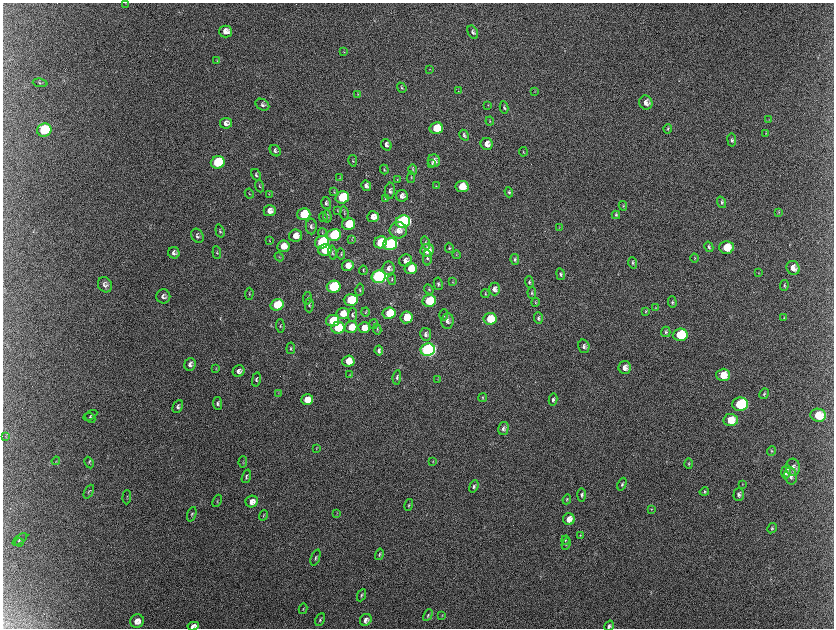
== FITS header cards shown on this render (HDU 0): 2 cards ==
NAXIS1  =                 1663 / length of data axis 1
NAXIS2  =                 1252 / length of data axis 2

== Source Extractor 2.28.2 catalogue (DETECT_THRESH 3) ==
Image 1663 x 1252 px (HDU 0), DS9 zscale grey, zoomed out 1/2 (1 PNG px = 2 x 2 image px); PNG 836 x 630 px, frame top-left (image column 1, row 1251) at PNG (3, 3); each listed source drawn as its Kron ellipse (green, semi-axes under 4 px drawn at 4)
Background 2220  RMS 34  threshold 103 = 3 sigma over >= 5 px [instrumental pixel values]
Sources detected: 228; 9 cannot appear on this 1/2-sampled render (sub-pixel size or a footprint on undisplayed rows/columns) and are neither listed nor drawn; the other 219 listed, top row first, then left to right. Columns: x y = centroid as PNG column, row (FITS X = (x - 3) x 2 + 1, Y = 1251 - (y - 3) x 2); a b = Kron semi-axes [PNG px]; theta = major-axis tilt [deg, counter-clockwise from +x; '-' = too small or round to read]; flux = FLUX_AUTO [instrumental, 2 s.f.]
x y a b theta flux
126 3 3 2 - 2.6e+03
226 31 6 6 - 5.4e+04
473 32 7 4 -61 2.1e+04
344 52 4 2 - 4.4e+03
217 61 4 2 - 4.0e+03
430 69 3 2 - 2.6e+03
41 83 7 3 -6 8.3e+03
402 88 5 3 - 9.0e+03
459 91 3 2 - 3.2e+03
535 91 3 2 - 3.9e+03
358 94 4 3 - 5.5e+03
646 103 7 6 - 4.3e+04
263 105 7 5 -32 1.9e+04
488 105 3 3 - 3.6e+03
505 107 6 4 -78 1.3e+04
769 120 3 2 - 3.3e+03
490 121 4 3 - 6.4e+03
226 123 6 5 - 3.5e+04
437 128 7 6 - 1.7e+05
668 129 5 4 - 8.8e+03
45 130 7 6 - 4.7e+05
766 133 4 3 - 5.9e+03
465 135 6 3 -59 1.2e+04
732 140 6 4 -82 1.6e+04
487 144 6 6 - 5.1e+04
387 145 6 5 - 2.7e+04
276 151 6 5 - 1.9e+04
524 152 5 3 - 6.4e+03
353 161 6 3 -77 7.3e+03
434 161 6 6 - 3.7e+04
218 162 7 6 - 6.4e+05
432 163 4 3 - 6.8e+03
413 169 5 3 - 8.2e+03
385 170 5 3 - 7.7e+03
257 175 6 4 -60 1.4e+04
411 177 6 3 82 9.2e+03
340 178 3 3 - 3.9e+03
398 179 3 3 - 4.1e+03
260 186 6 3 -69 8.6e+03
367 186 5 5 - 2.9e+04
437 186 3 3 - 3.7e+03
462 187 6 5 - 1.3e+05
390 191 8 5 84 2.3e+04
334 192 4 2 - 5.1e+03
509 192 5 4 - 1.2e+04
250 194 5 3 - 5.6e+03
270 194 4 3 - 5.1e+03
402 196 6 6 - 3.6e+04
343 197 7 6 - 4.8e+05
386 199 3 3 - 4.8e+03
722 202 6 4 -70 1.4e+04
327 203 6 5 - 1.9e+04
623 206 5 4 - 9.0e+03
270 211 6 5 - 5.2e+04
338 211 4 2 - 4.0e+03
779 212 4 3 - 6.0e+03
345 213 7 3 -83 8.6e+03
304 214 7 6 - 3.4e+05
616 215 4 4 - 9.4e+03
328 216 6 4 -88 1.2e+04
324 217 4 3 - 6.1e+03
374 217 6 5 - 6.2e+04
403 222 7 6 - 1.9e+06
349 224 6 6 - 2.6e+05
312 226 8 5 -90 1.9e+04
560 227 3 3 - 3.9e+03
399 230 8 8 - 6.2e+04
220 231 6 4 -73 1.0e+04
323 233 4 3 - 7.0e+03
334 235 7 6 - 7.3e+05
198 236 7 6 - 1.8e+04
296 236 6 6 - 7.1e+04
352 239 3 2 - 4.4e+03
270 241 4 2 - 4.0e+03
322 242 7 6 - 6.7e+05
381 242 6 6 - 2.6e+05
426 243 7 4 -75 1.3e+04
391 244 7 6 - 1.2e+06
284 246 6 5 - 9.5e+04
709 247 5 4 - 1.2e+04
727 247 7 6 - 1.6e+05
450 248 5 3 - 8.3e+03
325 250 7 6 - 4.6e+05
428 250 7 6 - 1.1e+05
174 253 6 5 - 2.2e+04
217 253 6 3 -84 9.0e+03
333 253 7 2 -79 8.9e+03
341 254 5 3 - 6.6e+03
457 255 4 2 - 4.7e+03
280 257 5 2 - 4.4e+03
428 258 8 4 -89 1.7e+04
695 258 4 3 - 5.4e+03
406 260 6 6 - 4.2e+04
515 260 5 3 - 1.3e+04
633 263 6 4 -72 1.3e+04
348 265 6 5 - 6.8e+04
389 268 7 6 - 3.1e+04
411 268 6 5 - 1.5e+05
794 268 7 6 - 6.0e+04
364 270 4 2 - 6.2e+03
759 273 3 2 - 2.9e+03
561 274 6 4 -79 1.4e+04
379 277 7 6 - 3.2e+06
392 279 6 3 -81 8.2e+03
453 282 4 2 - 4.3e+03
530 282 6 4 -88 1.2e+04
439 284 6 4 -79 1.6e+04
105 285 8 7 - 2.7e+04
785 285 5 4 - 1.0e+04
334 287 7 6 - 7.8e+05
429 289 5 3 - 7.7e+03
495 289 6 5 - 3.7e+04
360 290 6 3 80 7.6e+03
532 293 6 4 -85 1.1e+04
250 294 6 3 86 6.1e+03
486 294 4 3 - 5.9e+03
164 296 7 7 - 2.3e+04
308 298 6 2 83 5.5e+03
351 300 7 6 - 3.0e+05
430 301 7 6 - 4.2e+05
536 302 4 3 - 7.2e+03
673 302 6 4 -88 1.1e+04
278 305 6 5 - 3.2e+05
310 305 7 3 90 1.1e+04
656 308 4 3 - 5.6e+03
646 311 4 3 - 7.0e+03
366 312 4 2 - 5.0e+03
343 313 6 5 - 9.9e+04
390 313 6 5 - 2.6e+05
353 315 7 4 85 1.8e+04
444 315 6 3 89 8.0e+03
407 317 6 6 - 1.3e+05
539 318 6 4 -87 1.7e+04
784 318 3 2 - 3.6e+03
490 319 6 6 - 2.0e+05
333 321 6 5 - 2.9e+05
448 321 7 6 - 2.8e+04
374 324 5 2 - 6.4e+03
281 326 6 3 -88 9.9e+03
352 327 6 5 - 1.3e+05
365 327 6 5 - 7.7e+04
338 328 7 6 - 2.5e+05
378 329 5 3 - 7.1e+03
666 332 5 4 - 1.4e+04
426 334 6 5 - 2.6e+04
681 335 7 6 - 2.9e+05
584 346 7 5 -73 2.3e+04
291 348 6 3 83 1.0e+04
428 350 7 6 - 2.7e+06
379 351 5 4 - 2.1e+04
349 361 6 5 - 1.1e+05
191 364 6 5 - 2.4e+04
625 368 6 6 - 5.1e+04
216 369 4 2 - 4.5e+03
239 371 6 5 - 3.1e+04
350 375 4 3 - 4.3e+03
724 375 7 6 - 1.3e+05
397 377 7 3 81 1.3e+04
257 379 7 4 78 1.5e+04
438 379 3 2 - 3.5e+03
279 393 3 2 - 4.3e+03
764 394 5 4 - 1.2e+04
483 398 4 4 - 9.1e+03
308 400 6 5 - 1.2e+05
553 400 6 4 78 1.6e+04
218 403 6 4 -84 1.7e+04
741 404 8 6 2 6.9e+05
178 406 7 4 64 2.1e+04
91 415 7 3 29 9.8e+03
819 415 8 6 -8 1.7e+05
91 418 6 4 -46 1.1e+04
731 420 7 6 - 1.6e+05
504 428 6 5 - 2.4e+04
6 436 3 2 - 4.7e+03
317 448 4 1 - 3.0e+03
772 451 5 4 - 1.0e+04
56 461 4 1 - 4.1e+03
433 461 3 2 - 4.6e+03
243 462 6 2 87 4.2e+03
90 463 6 3 -64 9.2e+03
689 463 5 4 - 9.2e+03
794 467 8 7 - 4.2e+04
786 472 7 5 79 3.5e+04
247 476 7 3 72 1.1e+04
791 476 9 6 -79 3.4e+04
622 484 7 4 67 1.5e+04
743 484 3 3 - 4.1e+03
474 486 6 3 68 1.6e+04
89 492 7 4 63 9.5e+03
705 492 5 4 - 1.1e+04
582 495 6 4 85 1.6e+04
739 495 6 5 - 1.9e+04
127 497 7 2 86 5.2e+03
567 499 5 3 - 7.5e+03
218 501 6 2 69 6.5e+03
252 502 6 5 - 5.1e+04
409 505 6 3 76 9.2e+03
652 509 3 3 - 4.7e+03
337 513 3 2 - 4.3e+03
192 514 7 3 70 1.0e+04
264 515 5 3 - 6.6e+03
569 519 6 6 - 6.8e+04
772 528 5 3 - 1.0e+04
581 535 4 3 - 6.2e+03
20 539 8 3 35 1.3e+04
566 540 4 4 - 8.2e+03
20 542 4 3 - 6.8e+03
567 544 6 4 67 1.0e+04
380 554 6 3 75 9.7e+03
316 558 8 3 68 1.2e+04
362 595 6 3 65 8.6e+03
303 609 5 2 - 5.6e+03
428 615 6 3 62 1.0e+04
442 615 4 2 - 3.9e+03
321 619 7 3 64 1.1e+04
366 620 6 5 - 3.5e+04
137 621 7 6 - 5.5e+04
194 626 5 4 - 3.9e+04
610 626 5 4 - 2.4e+04
At the frame edge (FLAGS 8, measured only in part): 2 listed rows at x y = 194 626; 610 626
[9 sub-pixel or undisplayed-footprint detections neither listed nor drawn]